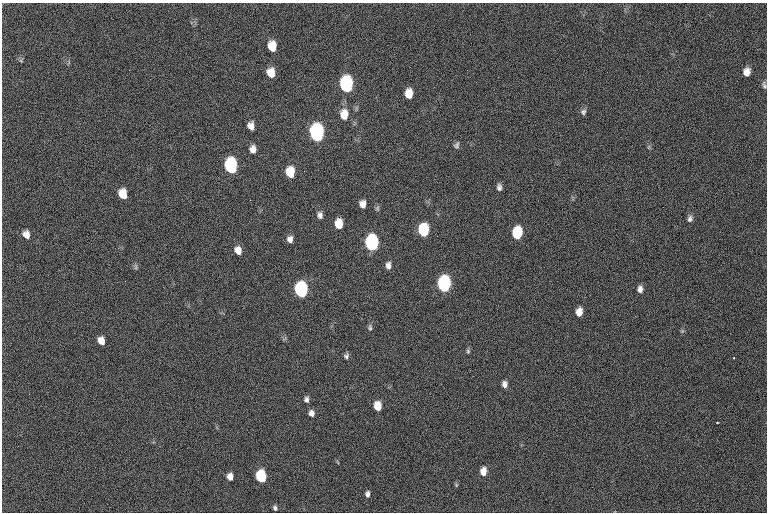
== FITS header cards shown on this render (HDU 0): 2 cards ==
NAXIS1  =                 765  / length of data axis 1
NAXIS2  =                 510  / length of data axis 2

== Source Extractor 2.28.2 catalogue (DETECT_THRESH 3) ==
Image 765 x 510 px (HDU 0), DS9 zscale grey, 1 PNG px = 1 image px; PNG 769 x 514 px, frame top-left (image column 1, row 510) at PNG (2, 3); no overlay
Background 152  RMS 16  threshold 48.7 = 3 sigma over >= 5 px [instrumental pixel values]
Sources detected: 51; all 51 listed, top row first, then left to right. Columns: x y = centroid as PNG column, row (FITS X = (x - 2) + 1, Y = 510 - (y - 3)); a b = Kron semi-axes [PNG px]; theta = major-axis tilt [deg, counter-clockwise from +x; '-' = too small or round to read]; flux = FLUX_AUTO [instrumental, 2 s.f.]
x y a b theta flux
272 46 9 7 -85 19000
21 61 6 4 -19 1500
747 72 8 7 - 7400
271 73 9 7 -79 13000
346 84 10 8 -89 200000
764 85 10 5 -73 2600
409 93 9 7 87 14000
583 112 8 7 - 3000
344 114 11 9 89 15000
251 126 8 6 -80 7000
317 133 10 8 -87 380000
456 145 8 6 59 2900
253 149 9 7 85 6500
231 166 10 7 -82 180000
290 172 9 7 -84 28000
499 187 9 6 88 3800
123 194 8 7 - 18000
362 204 7 6 - 6500
377 208 7 5 48 2000
320 215 8 6 -79 4200
690 219 9 7 79 3700
339 224 8 6 -90 18000
423 230 9 7 88 83000
517 233 9 7 83 61000
26 234 9 7 -60 7000
290 239 7 6 - 5200
372 243 9 7 -90 270000
238 250 8 7 - 9100
388 265 9 6 90 4800
136 267 7 4 -90 2000
444 284 9 7 87 280000
640 289 7 6 - 4900
301 290 9 7 -85 260000
579 312 8 6 80 10000
370 328 9 5 -89 2400
682 331 5 5 - 1500
101 341 7 6 - 9000
468 351 6 5 - 1800
346 356 7 5 67 2700
734 358 3 2 - 640
504 384 7 6 - 5000
306 399 7 5 -83 3300
377 406 7 6 - 19000
311 413 7 6 - 4900
717 423 3 2 - 930
483 472 8 6 85 11000
230 476 7 6 - 7400
261 476 8 6 -82 92000
456 485 6 3 72 1300
367 494 6 4 86 3200
275 508 6 5 - 2500
At the frame edge (FLAGS 8, measured only in part): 1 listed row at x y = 764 85